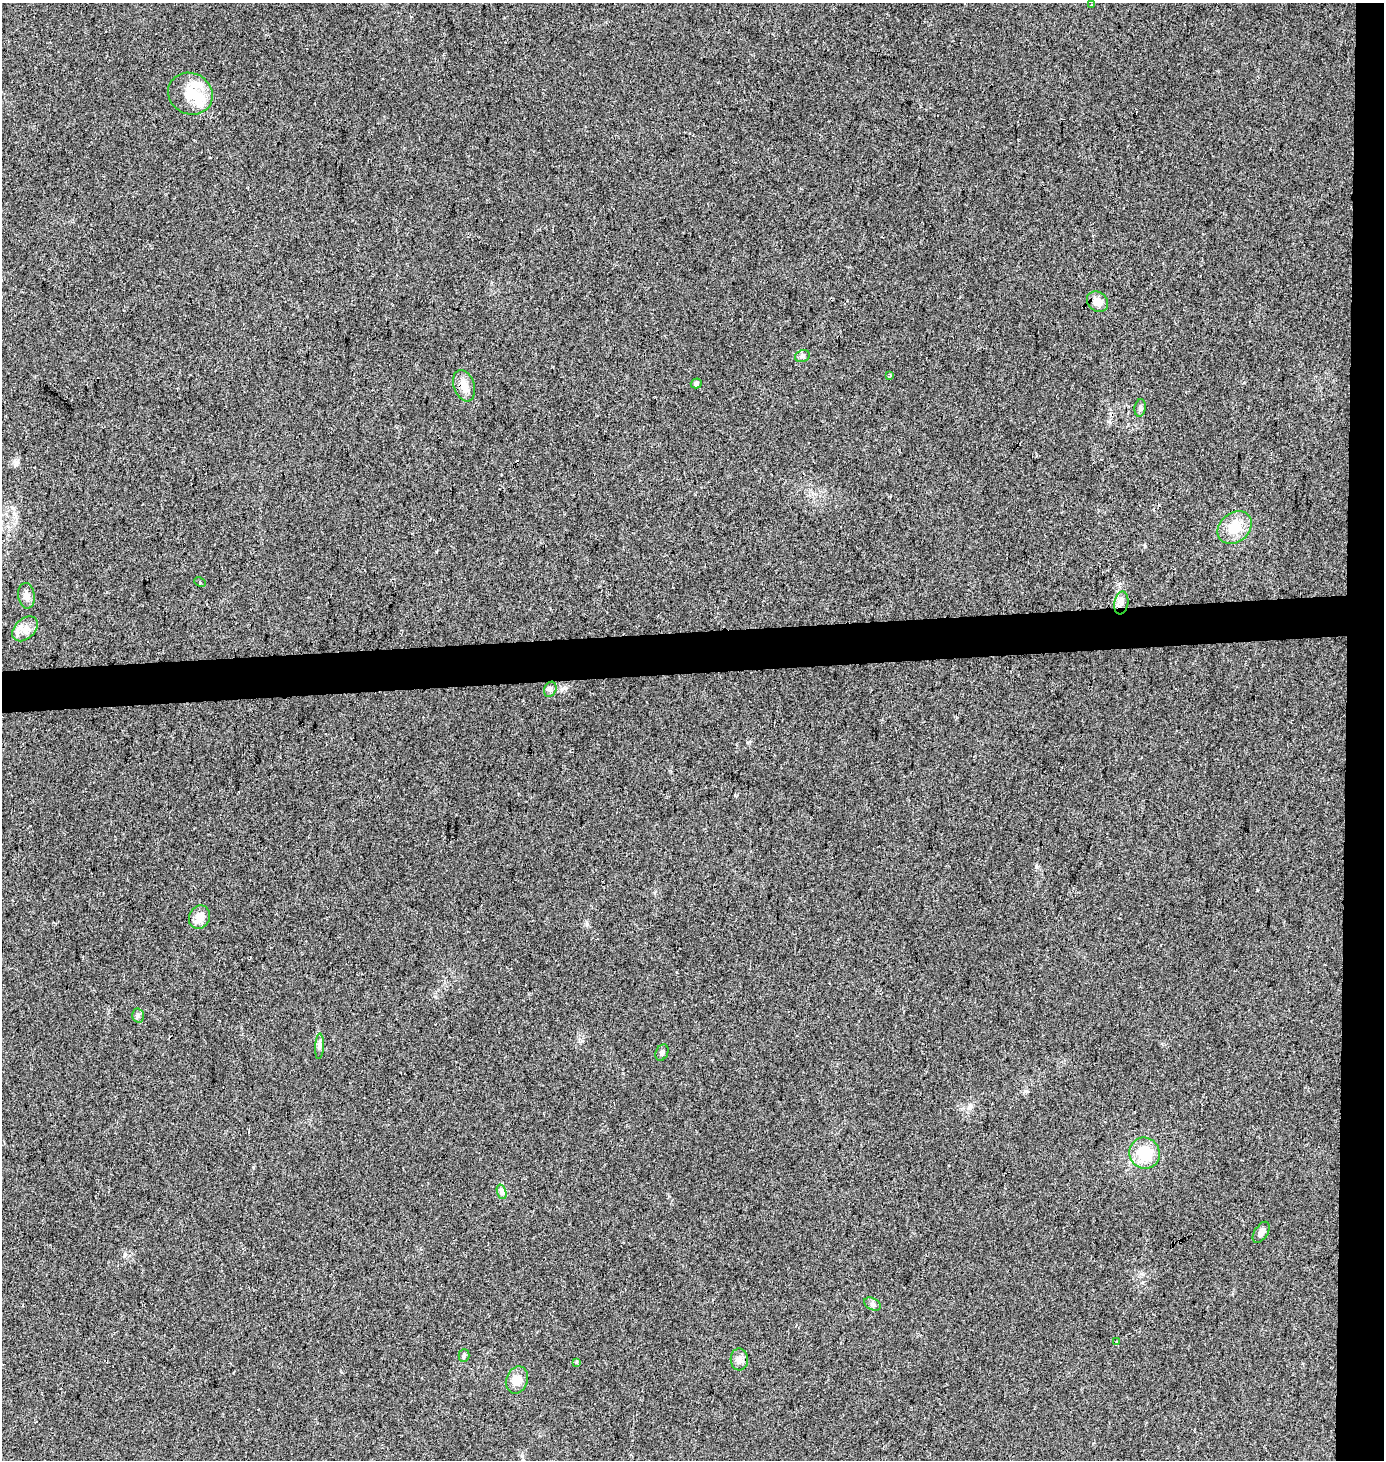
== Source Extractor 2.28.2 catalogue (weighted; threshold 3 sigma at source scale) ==
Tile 6 of 3 x 3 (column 3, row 2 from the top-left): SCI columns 2771-4152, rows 1477-2934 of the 4152 x 4411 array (HDU 1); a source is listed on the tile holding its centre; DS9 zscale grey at full resolution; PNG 1386 x 1462 px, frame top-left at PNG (2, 3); each listed source drawn as its Kron ellipse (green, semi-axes under 4 px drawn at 4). Shown black and unused: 6% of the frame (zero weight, under 2 of 3 exposures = <1% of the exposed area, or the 3 px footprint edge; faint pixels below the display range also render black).
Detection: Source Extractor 2.28.2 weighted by HDU 2 'WHT'; one run over the whole footprint, this tile lists its part. Background 0.0538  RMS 0.007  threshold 0.0317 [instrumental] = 3 sigma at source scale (4.5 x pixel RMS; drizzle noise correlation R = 1.50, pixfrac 1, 0.0396/0.0396 arcsec/px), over >= 5 px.
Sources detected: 31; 1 inside a brighter object's white glare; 2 cosmic-ray / hot-pixel residue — neither listed nor drawn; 1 inside a brighter listed object's ellipse — not listed separately; the other 27 listed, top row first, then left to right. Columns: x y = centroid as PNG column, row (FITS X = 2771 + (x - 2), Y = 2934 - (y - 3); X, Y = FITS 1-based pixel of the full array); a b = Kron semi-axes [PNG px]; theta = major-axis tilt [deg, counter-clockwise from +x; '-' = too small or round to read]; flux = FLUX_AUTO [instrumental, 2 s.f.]
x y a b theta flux
1091 5 3 2 - 0.86
190 94 23 20 -29 18
1098 302 11 9 -39 5.7
802 356 8 5 22 1.7
890 376 3 3 - 1.4
696 383 5 5 - 1.9
464 386 16 10 -70 7.8
1140 408 9 5 81 1.5
1235 528 19 14 40 15
200 582 6 4 -26 1.6
26 596 13 8 -81 4.3
1121 603 11 7 81 5.2
25 629 15 10 43 6.7
550 689 8 6 68 1.9
199 917 12 10 65 7.2
138 1016 7 6 - 1.5
319 1046 13 4 87 2.1
662 1053 8 6 65 2.2
1145 1153 16 15 - 24
502 1192 7 4 -71 1.9
1261 1232 12 6 57 3.5
873 1304 9 5 -28 2
1117 1341 4 3 - 0.69
464 1355 6 5 - 1.2
739 1359 11 9 -87 3.8
576 1362 4 4 - 0.85
517 1380 14 11 69 7.1
Overlapping masked pixels (flux is a lower limit): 1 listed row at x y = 1121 603
Unlisted compact peaks at least as high as the median listed source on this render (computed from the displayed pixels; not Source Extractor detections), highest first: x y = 587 924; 1036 867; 125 1254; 582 1041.